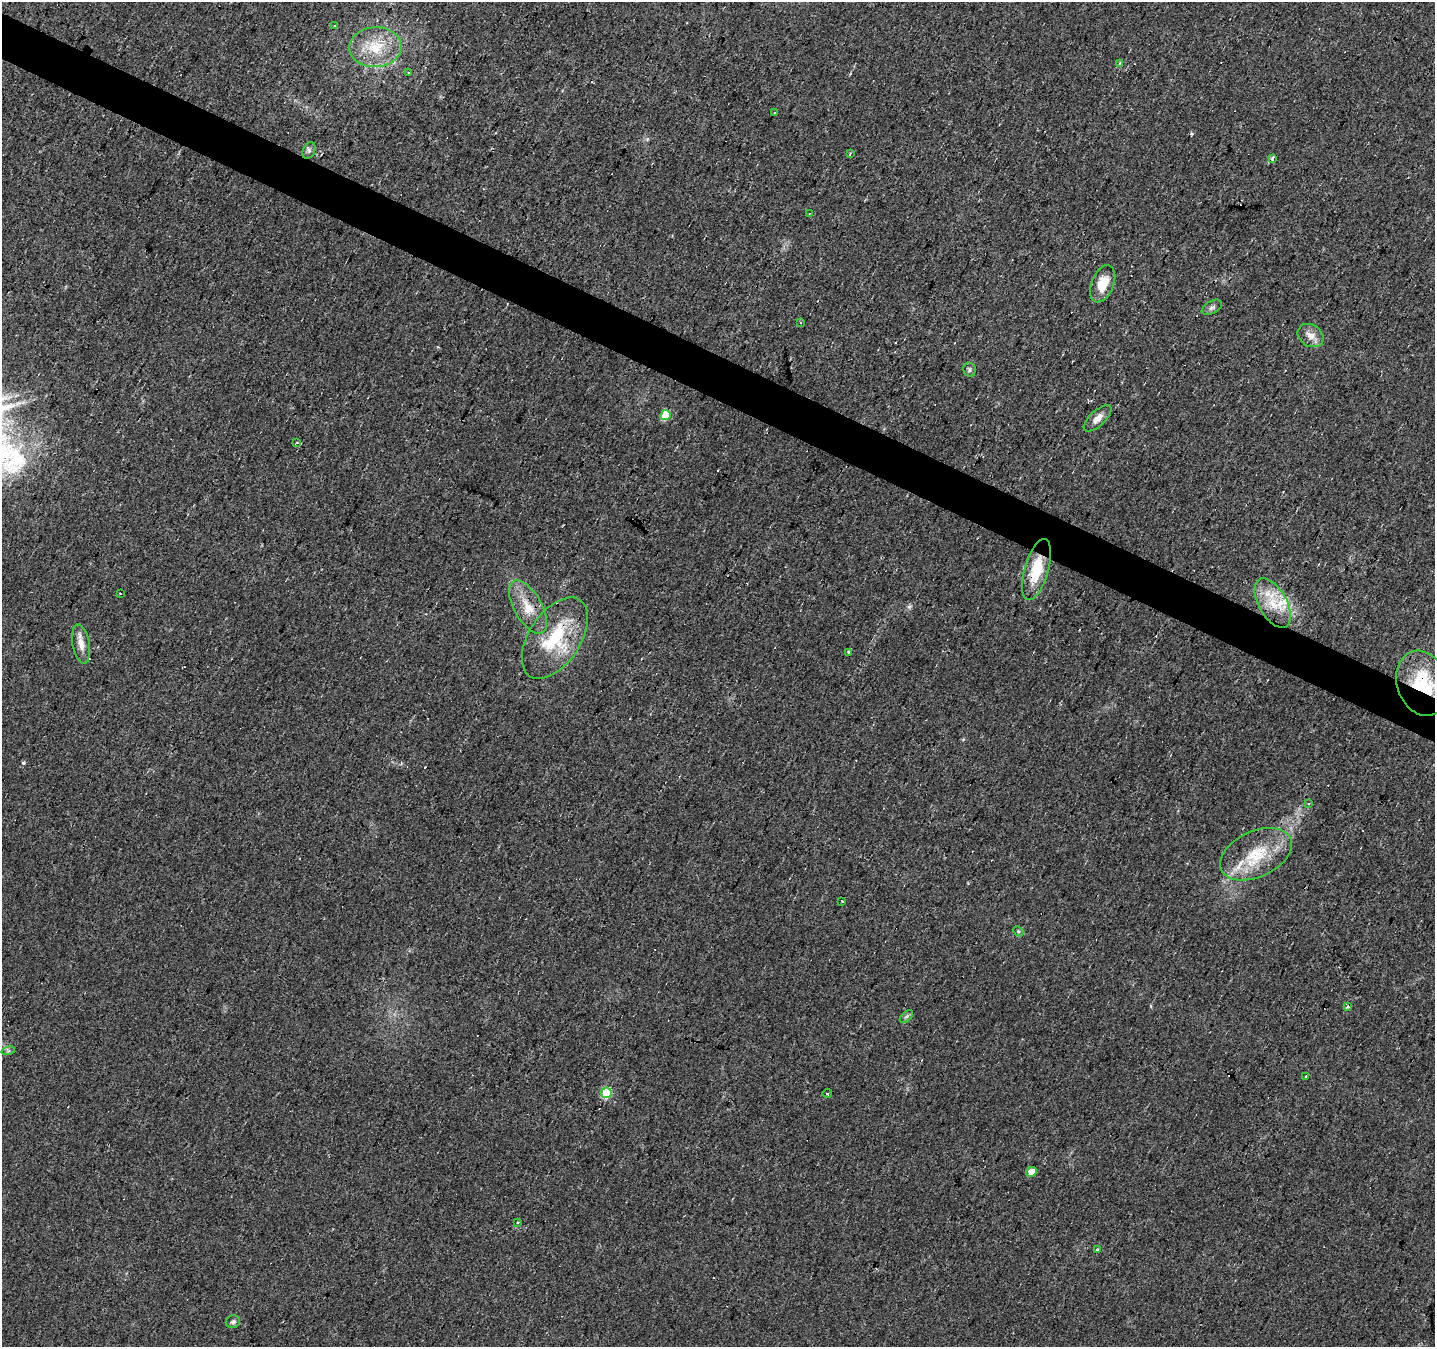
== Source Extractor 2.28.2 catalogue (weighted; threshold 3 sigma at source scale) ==
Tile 11 of 4 x 4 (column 3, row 3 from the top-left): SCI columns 2872-4304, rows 1608-2952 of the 5738 x 5839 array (HDU 1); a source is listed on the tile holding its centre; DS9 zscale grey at full resolution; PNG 1437 x 1349 px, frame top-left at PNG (2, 2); each listed source drawn as its Kron ellipse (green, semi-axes under 4 px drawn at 4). Shown black and unused: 3% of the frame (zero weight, under 2 of 3 exposures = <1% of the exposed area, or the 3 px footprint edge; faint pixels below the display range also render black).
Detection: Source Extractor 2.28.2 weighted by HDU 2 'WHT'; one run over the whole footprint, this tile lists its part. Background 0.0226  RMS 0.0061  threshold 0.0275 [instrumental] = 3 sigma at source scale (4.5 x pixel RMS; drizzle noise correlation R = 1.50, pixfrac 1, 0.0396/0.0396 arcsec/px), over >= 5 px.
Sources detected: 55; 14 cosmic-ray / hot-pixel residue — neither listed nor drawn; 2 inside a brighter listed object's ellipse — not listed separately; the other 39 listed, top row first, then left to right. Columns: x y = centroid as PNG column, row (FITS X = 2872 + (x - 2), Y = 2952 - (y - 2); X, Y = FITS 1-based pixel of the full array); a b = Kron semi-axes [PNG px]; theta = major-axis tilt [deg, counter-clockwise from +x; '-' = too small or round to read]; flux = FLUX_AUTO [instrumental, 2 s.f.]
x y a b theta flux
334 26 4 3 - 0.49
375 47 26 20 3 23
1120 64 4 3 - 3.2
408 73 3 3 - 0.74
775 113 3 2 - 0.52
309 150 9 6 65 1.8
850 153 4 3 - 0.69
1273 159 3 3 - 6.5
809 213 2 2 - 0.41
1103 284 19 11 68 13
1212 307 11 6 29 2
800 322 3 3 - 1.4
1311 336 14 10 -33 5.4
969 370 7 6 - 1.6
665 415 5 5 - 18
1098 418 17 7 43 4.7
297 442 3 3 - 0.72
1036 570 31 12 74 22
120 593 3 3 - 2.2
1273 603 27 14 -61 17
528 607 30 14 -61 14
555 638 45 25 57 42
81 644 20 8 -80 5.8
848 652 3 3 - 2.4
1422 683 33 25 -71 39
1308 803 4 3 - 0.78
1256 854 38 23 25 29
842 901 3 3 - 6.5
1018 931 6 4 -45 0.87
1347 1007 3 3 - 7.4
906 1016 8 4 44 1.4
8 1051 7 4 18 1
1305 1077 3 3 - 1.8
606 1093 5 5 - 34
827 1093 4 2 - 0.76
1031 1172 5 4 - 6
518 1222 3 3 - 1.1
1097 1250 3 3 - 1.5
233 1322 7 6 - 1.7
Overlapping masked pixels (flux is a lower limit): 3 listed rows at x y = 1036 570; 555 638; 1422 683
Unlisted compact peaks at least as high as the median listed source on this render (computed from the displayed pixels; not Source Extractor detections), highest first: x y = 23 763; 909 607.